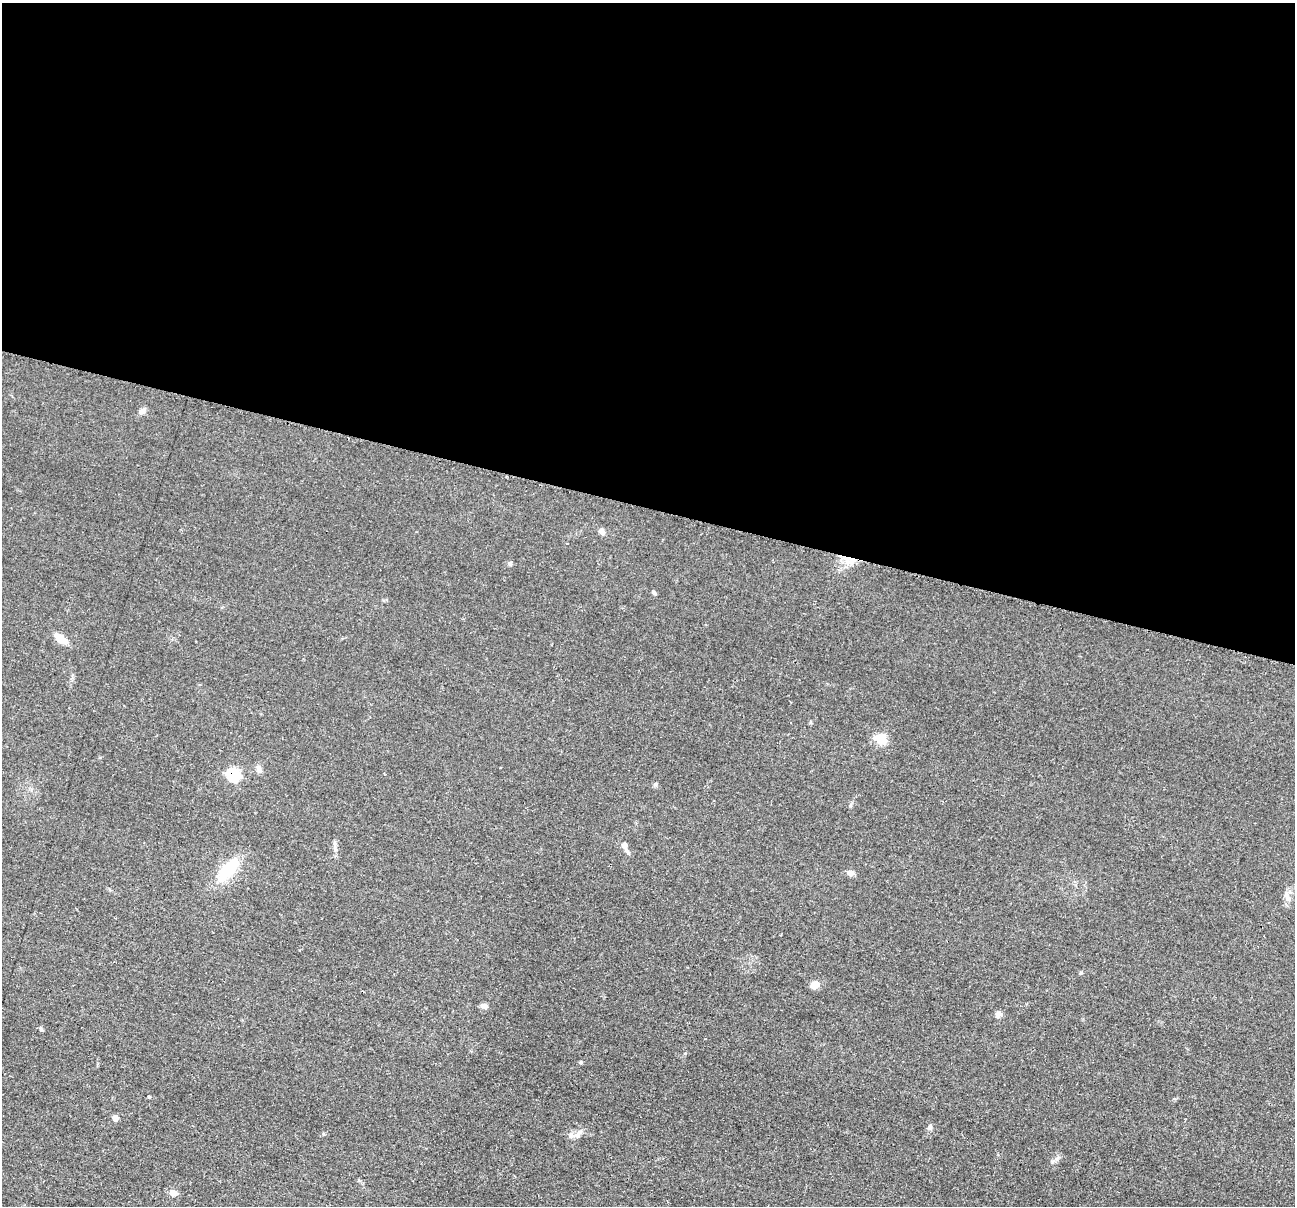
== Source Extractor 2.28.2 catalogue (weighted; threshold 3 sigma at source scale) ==
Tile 3 of 4 x 4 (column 3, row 1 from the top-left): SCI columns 2598-3890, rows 3869-5072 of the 5195 x 5211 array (HDU 1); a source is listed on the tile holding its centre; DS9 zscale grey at full resolution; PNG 1297 x 1208 px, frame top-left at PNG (2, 3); no overlay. Shown black and unused: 42% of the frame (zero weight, under 2 of 3 exposures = <1% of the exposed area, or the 3 px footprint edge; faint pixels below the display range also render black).
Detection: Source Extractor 2.28.2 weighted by HDU 2 'WHT'; one run over the whole footprint, this tile lists its part. Background 0.0452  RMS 0.0086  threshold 0.0386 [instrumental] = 3 sigma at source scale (4.5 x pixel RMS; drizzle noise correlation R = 1.50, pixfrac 1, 0.05/0.05 arcsec/px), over >= 5 px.
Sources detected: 26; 1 cosmic-ray / hot-pixel residue — not listed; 1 inside a brighter listed object's ellipse — not listed separately; the other 24 listed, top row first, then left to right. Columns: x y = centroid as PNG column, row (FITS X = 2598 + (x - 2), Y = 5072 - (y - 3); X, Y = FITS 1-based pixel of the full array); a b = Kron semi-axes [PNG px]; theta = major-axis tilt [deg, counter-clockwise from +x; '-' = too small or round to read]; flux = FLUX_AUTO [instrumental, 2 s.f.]
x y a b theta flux
142 411 8 7 - 3.7
601 532 9 6 -38 3.2
510 563 6 6 - 1.5
654 593 7 4 -44 1.2
61 639 14 7 -37 12
881 739 16 12 -37 12
258 769 10 7 -67 3.1
234 775 7 7 - 66
655 784 5 5 - 1.3
624 845 7 6 - 3.5
228 869 36 15 47 31
851 873 9 6 -12 3.7
1288 897 13 6 -62 4.1
815 984 11 8 25 6.1
484 1006 9 6 -21 3.2
998 1014 7 7 - 3.7
41 1029 6 4 -48 1.2
581 1062 5 4 - 0.94
149 1097 3 3 - 1.9
115 1118 5 5 - 6.2
930 1127 9 6 63 2.3
580 1132 7 6 - 2.7
571 1136 8 7 - 3.2
173 1193 7 7 - 6.7
Overlapping masked pixels (flux is a lower limit): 1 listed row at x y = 234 775
Unlisted compact peaks at least as high as the median listed source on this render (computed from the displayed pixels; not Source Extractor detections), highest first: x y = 1052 1162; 1081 973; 685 1053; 323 1134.